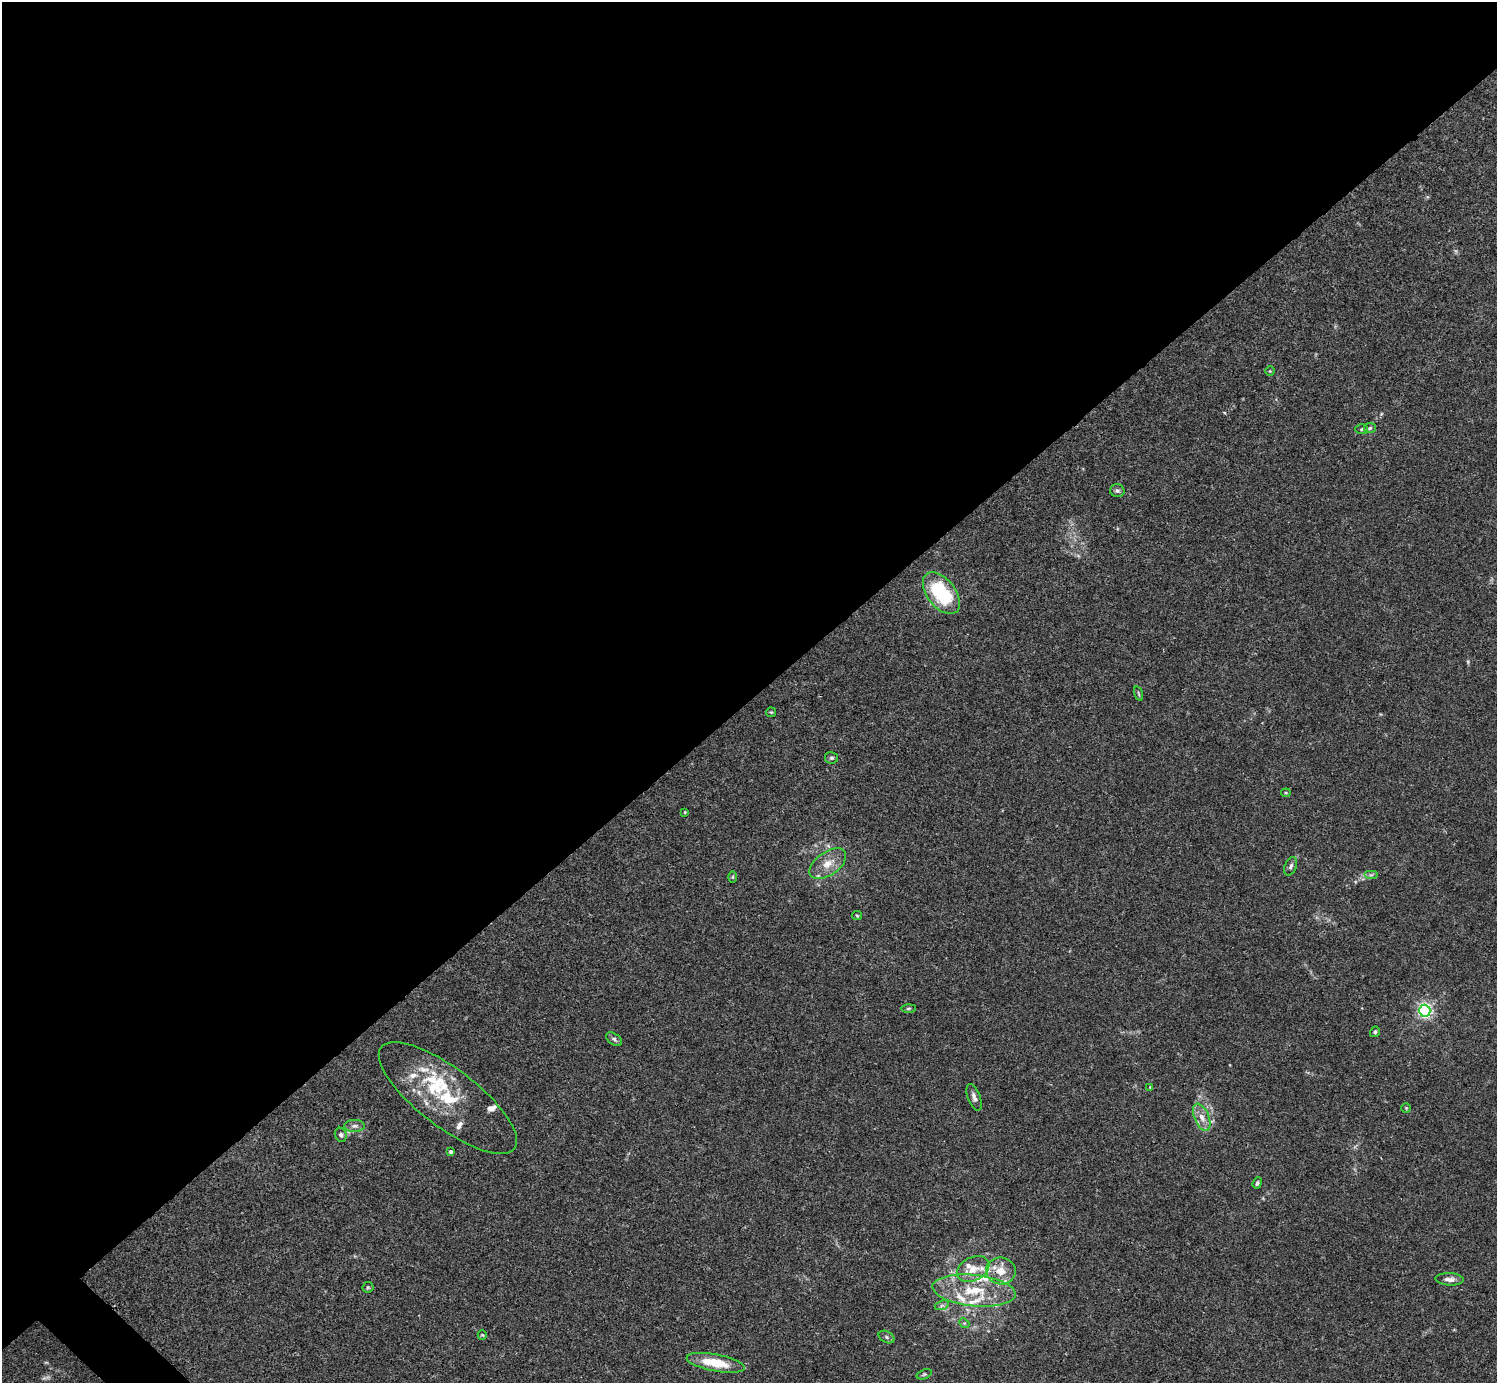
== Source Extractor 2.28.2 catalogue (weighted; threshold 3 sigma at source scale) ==
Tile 2 of 4 x 4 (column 2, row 1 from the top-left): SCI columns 1496-2990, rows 4302-5682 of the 5982 x 5981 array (HDU 1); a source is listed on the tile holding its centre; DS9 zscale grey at full resolution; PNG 1499 x 1385 px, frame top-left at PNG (2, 2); each listed source drawn as its Kron ellipse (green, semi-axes under 4 px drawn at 4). Shown black and unused: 51% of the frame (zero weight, under 3 of 4 exposures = <1% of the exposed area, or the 3 px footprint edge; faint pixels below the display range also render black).
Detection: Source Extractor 2.28.2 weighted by HDU 2 'WHT'; one run over the whole footprint, this tile lists its part. Background 0.0164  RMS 0.0022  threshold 0.0098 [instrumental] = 3 sigma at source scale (4.5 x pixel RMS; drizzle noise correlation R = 1.50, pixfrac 1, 0.05/0.05 arcsec/px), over >= 5 px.
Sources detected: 56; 3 too faint to see at this stretch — neither listed nor drawn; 14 inside a brighter listed object's ellipse — not listed separately; the other 39 listed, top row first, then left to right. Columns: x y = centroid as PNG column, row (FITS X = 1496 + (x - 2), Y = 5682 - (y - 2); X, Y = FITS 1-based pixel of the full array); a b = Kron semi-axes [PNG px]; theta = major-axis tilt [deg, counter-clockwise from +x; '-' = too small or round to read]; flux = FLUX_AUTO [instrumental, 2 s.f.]
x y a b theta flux
1270 371 5 4 - 0.24
1370 428 6 5 - 0.37
1362 429 6 5 - 0.36
1117 491 7 6 - 0.56
941 593 24 14 -52 16
1138 694 7 3 -71 0.24
771 712 5 4 - 0.23
831 758 6 6 - 0.41
1286 793 4 4 - 0.25
685 812 4 4 - 0.2
828 864 21 11 35 3.1
1291 866 10 5 68 0.66
1371 875 7 4 0 0.4
733 877 6 4 90 0.25
857 916 5 4 - 0.25
908 1008 7 3 1 0.27
1425 1011 6 6 - 43
1375 1032 5 5 - 0.41
614 1039 9 5 -35 0.51
1150 1087 4 3 - 0.18
974 1097 14 6 -69 0.97
448 1098 84 29 -37 17
1406 1108 4 4 - 0.23
1202 1117 14 7 -67 1.7
354 1126 10 6 1 0.81
341 1135 7 5 -69 0.53
450 1152 4 4 - 0.56
1257 1183 6 4 70 0.37
973 1269 17 11 27 3.2
1001 1271 15 13 -9 3.4
1449 1279 14 6 -3 1.1
368 1287 5 5 - 0.3
974 1290 42 15 -6 9.6
942 1305 7 4 19 0.51
964 1323 5 4 - 0.25
482 1335 5 4 - 0.24
887 1337 8 5 -28 0.45
716 1363 29 8 -11 5.9
924 1374 8 4 21 0.36
Overlapping masked pixels (flux is a lower limit): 1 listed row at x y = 1001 1271